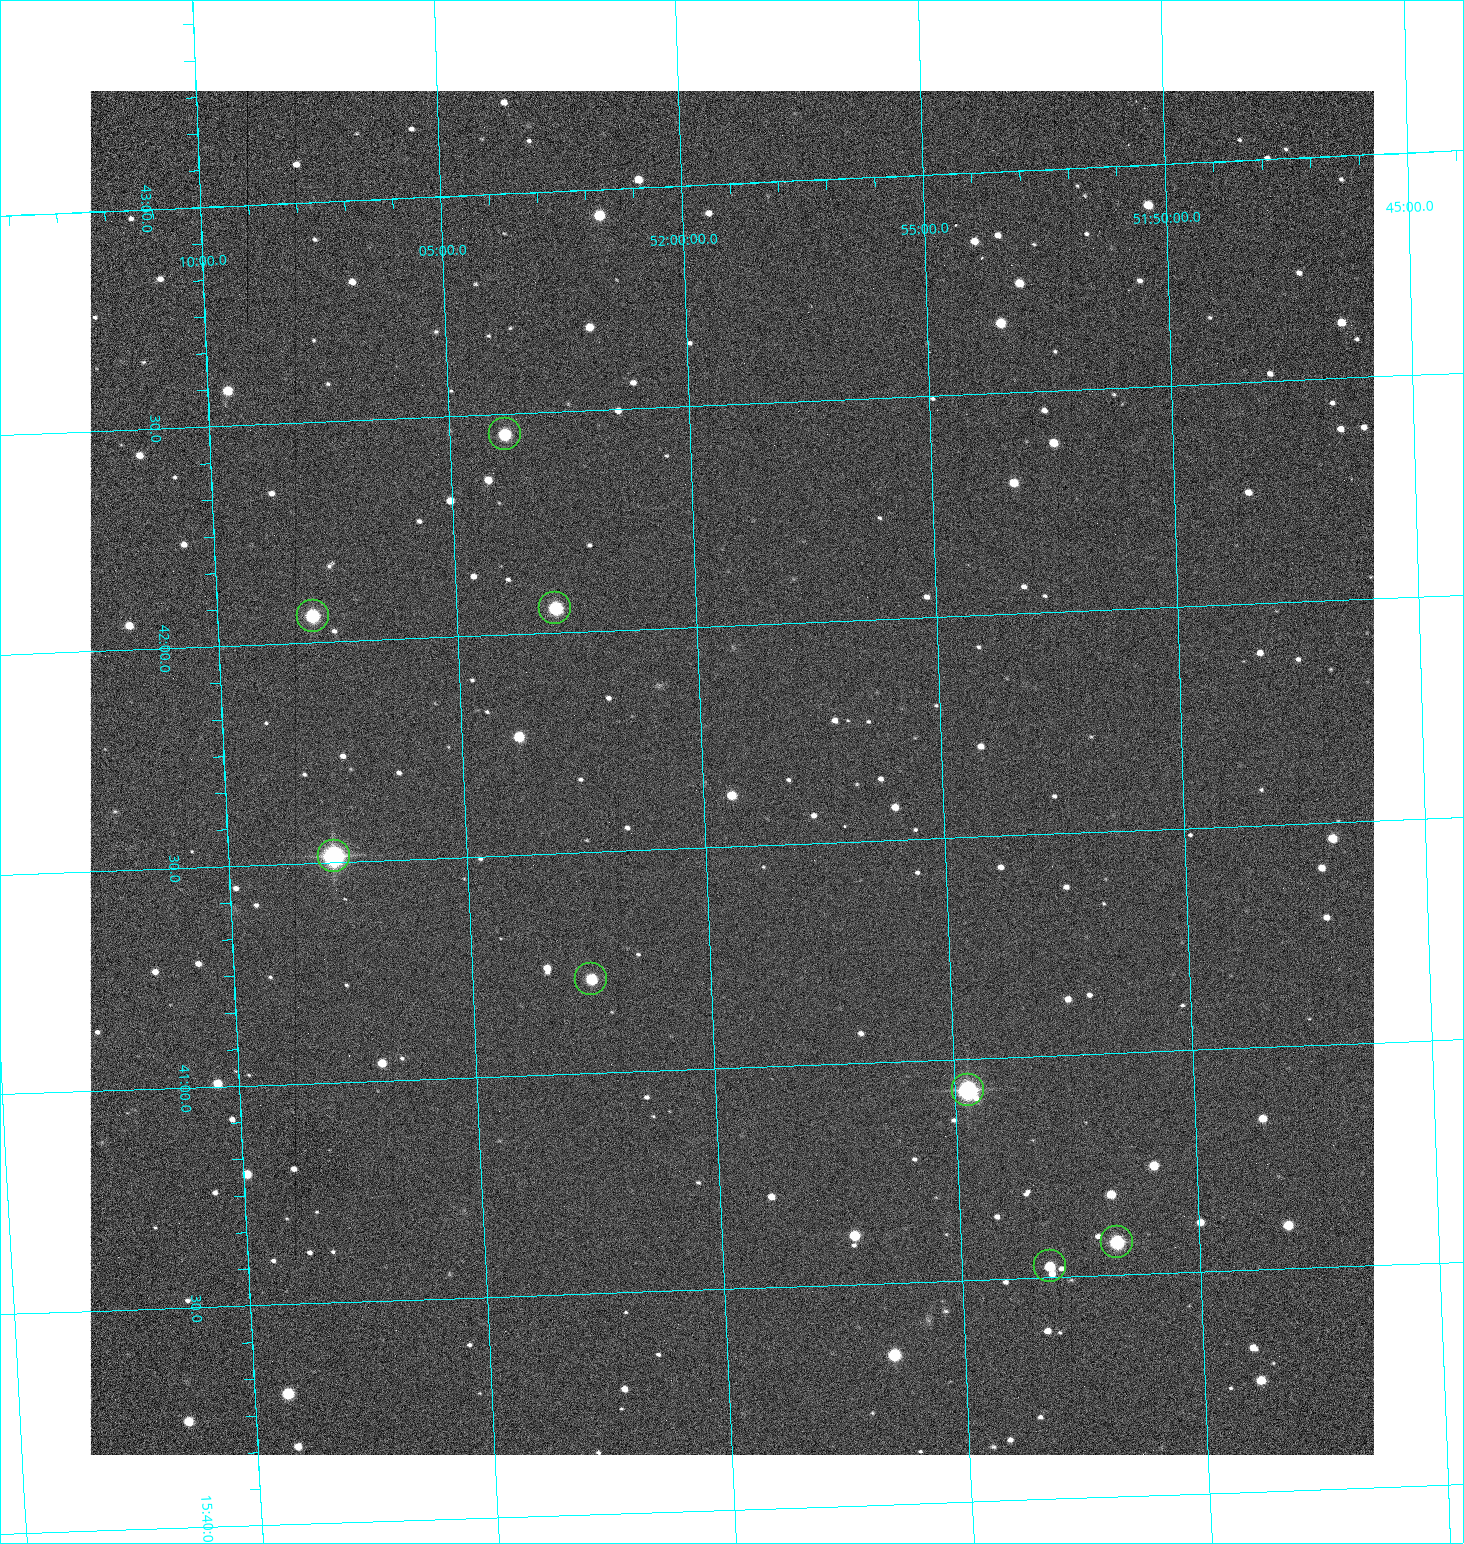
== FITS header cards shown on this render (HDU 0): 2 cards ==
NAXIS1  =                 1284 /fastest changing axis
NAXIS2  =                 1364 /next to fastest changing axis

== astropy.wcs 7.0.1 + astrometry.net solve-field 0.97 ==
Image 1284 x 1364 px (HDU 0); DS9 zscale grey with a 90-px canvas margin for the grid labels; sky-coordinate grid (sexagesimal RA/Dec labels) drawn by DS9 from the SOLVED WCS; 8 Tycho-2 reference stars matched to detected sources circled (green)
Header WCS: RA---TAN/DEC--TAN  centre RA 15:41:40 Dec +51:59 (235.42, +51.99 deg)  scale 1.26 arcsec/px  FOV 26.9' x 28.5'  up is +92 deg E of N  parity flipped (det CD > 0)
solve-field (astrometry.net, Tycho-2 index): VERIFIED the header's WCS against the Tycho-2 star catalogue (8 matches, 0 conflicts) and refined it, rather than solving blind
Solved WCS: RA---TAN-SIP/DEC--TAN-SIP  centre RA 15:41:40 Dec +51:59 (235.42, +51.99 deg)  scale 1.25 arcsec/px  FOV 26.8' x 28.5'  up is +92 deg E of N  parity flipped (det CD > 0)
The solver's refit moves the header's centre by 0.69 arcsec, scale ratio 0.9977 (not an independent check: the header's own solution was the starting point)
Tycho-2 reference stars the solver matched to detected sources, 8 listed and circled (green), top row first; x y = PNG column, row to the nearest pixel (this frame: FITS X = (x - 91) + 1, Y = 1364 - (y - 91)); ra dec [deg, ICRS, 3 dp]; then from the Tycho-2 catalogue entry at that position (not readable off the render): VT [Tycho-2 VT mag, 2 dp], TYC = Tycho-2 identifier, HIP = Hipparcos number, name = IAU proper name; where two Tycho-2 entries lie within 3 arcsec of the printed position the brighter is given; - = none
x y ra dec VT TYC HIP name
506 434 235.614 +52.064 11.61 3489-1132-1 - -
556 608 235.514 +52.049 11.19 3489-1407-1 - -
314 616 235.515 +52.133 11.12 3489-1380-1 - -
335 856 235.378 +52.130 9.31 3489-1322-1 76850 -
592 979 235.303 +52.042 11.52 3489-958-1 - -
969 1090 235.232 +51.912 9.59 3489-824-1 - -
1118 1242 235.143 +51.862 10.97 3489-1016-1 - -
1051 1266 235.131 +51.886 12.29 3489-908-1 - -